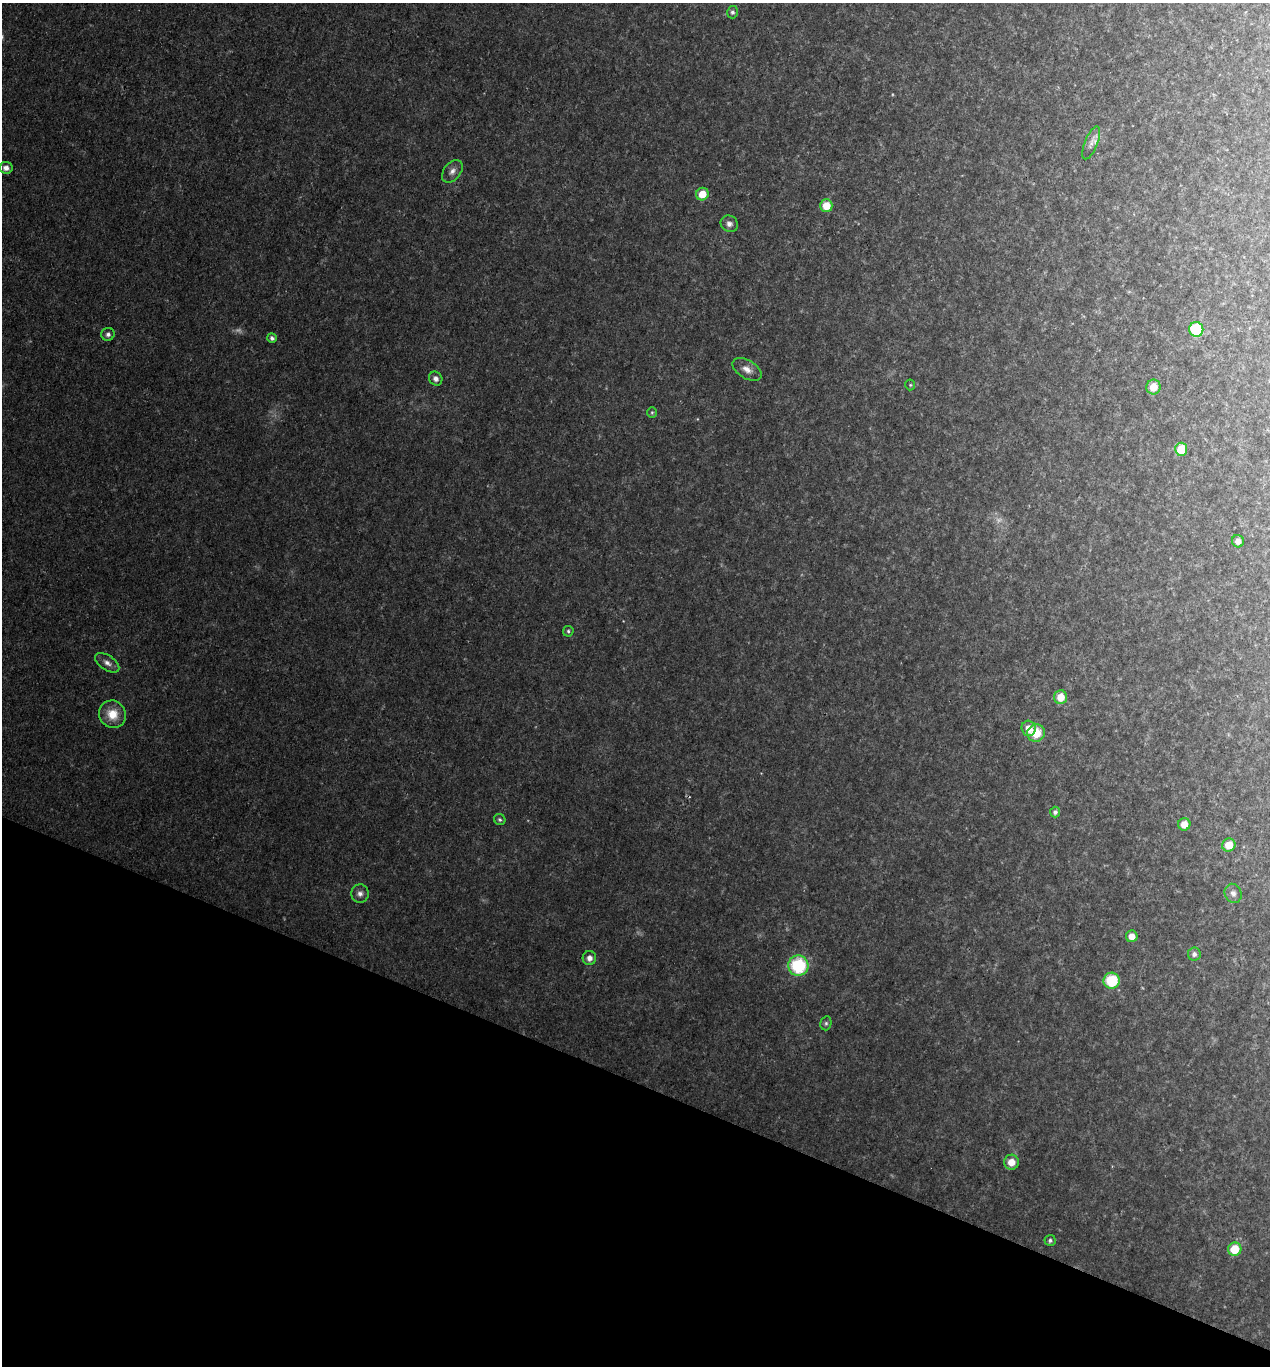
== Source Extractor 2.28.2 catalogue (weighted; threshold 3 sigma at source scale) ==
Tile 15 of 4 x 4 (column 3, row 4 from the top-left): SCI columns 2671-3938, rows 4-1367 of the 5473 x 5459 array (HDU 1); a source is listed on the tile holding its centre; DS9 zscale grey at full resolution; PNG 1272 x 1368 px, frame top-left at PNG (2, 3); each listed source drawn as its Kron ellipse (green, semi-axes under 4 px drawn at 4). Shown black and unused: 21% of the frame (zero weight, under 2 of 3 exposures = <1% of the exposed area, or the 3 px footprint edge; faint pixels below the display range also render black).
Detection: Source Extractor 2.28.2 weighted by HDU 2 'WHT'; one run over the whole footprint, this tile lists its part. Background 0.0342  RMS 0.0068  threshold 0.0308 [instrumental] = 3 sigma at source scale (4.5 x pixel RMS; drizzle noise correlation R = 1.50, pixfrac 1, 0.05/0.05 arcsec/px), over >= 5 px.
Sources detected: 40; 2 too faint to see at this stretch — neither listed nor drawn; the other 38 listed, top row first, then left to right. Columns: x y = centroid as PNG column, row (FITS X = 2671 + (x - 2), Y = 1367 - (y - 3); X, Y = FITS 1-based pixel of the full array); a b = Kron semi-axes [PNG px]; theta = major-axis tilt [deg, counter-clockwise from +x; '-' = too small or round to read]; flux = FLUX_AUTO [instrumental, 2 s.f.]
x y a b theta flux
732 12 6 5 - 1.7
1091 143 17 6 67 4.4
6 168 7 6 - 3.5
452 171 13 8 52 4.1
702 194 6 6 - 11
826 206 6 6 - 12
729 224 9 8 - 3.2
1196 329 7 7 - 39
108 334 6 6 - 2.3
272 338 5 4 - 2.3
747 369 16 9 -31 5.9
436 379 7 6 - 3.1
910 385 5 5 - 0.89
1153 387 7 7 - 9.9
652 412 5 5 - 1
1181 449 6 6 - 17
1238 541 6 6 - 3.8
568 631 5 5 - 1.2
107 663 14 7 -34 3.9
1061 697 7 6 - 10
112 714 14 13 - 14
1029 728 8 7 - 6.9
1036 733 9 8 - 17
1055 812 5 5 - 1.9
500 820 6 5 - 1.3
1184 824 6 6 - 7.2
1229 845 7 6 - 9.9
1233 893 10 8 -66 3.3
360 894 9 8 - 3.4
1132 936 6 6 - 5.5
1194 954 6 6 - 2.4
589 958 7 7 - 4.2
798 966 10 10 - 46
1112 981 8 8 - 28
826 1023 7 5 75 1.4
1011 1162 7 7 - 8.2
1050 1240 5 5 - 1.6
1235 1249 7 6 - 17